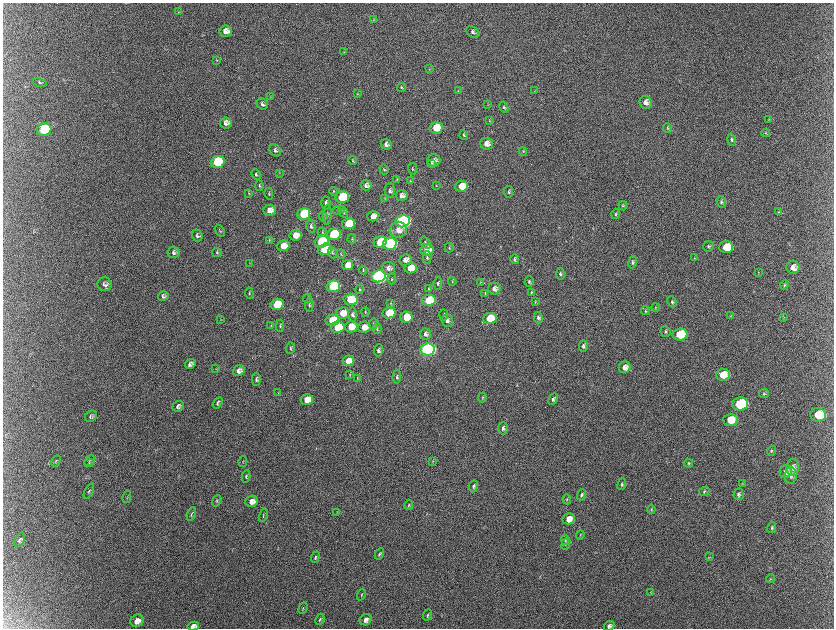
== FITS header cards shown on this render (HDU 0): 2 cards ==
NAXIS1  =                 1663 / length of data axis 1
NAXIS2  =                 1252 / length of data axis 2

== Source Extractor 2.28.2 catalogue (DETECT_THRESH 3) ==
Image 1663 x 1252 px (HDU 0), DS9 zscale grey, zoomed out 1/2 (1 PNG px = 2 x 2 image px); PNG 836 x 630 px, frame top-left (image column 1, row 1251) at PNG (3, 3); each listed source drawn as its Kron ellipse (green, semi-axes under 4 px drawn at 4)
Background 2220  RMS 34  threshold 103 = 3 sigma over >= 5 px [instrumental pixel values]
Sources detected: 234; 10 cannot appear on this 1/2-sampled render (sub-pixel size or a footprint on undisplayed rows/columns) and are neither listed nor drawn; the other 224 listed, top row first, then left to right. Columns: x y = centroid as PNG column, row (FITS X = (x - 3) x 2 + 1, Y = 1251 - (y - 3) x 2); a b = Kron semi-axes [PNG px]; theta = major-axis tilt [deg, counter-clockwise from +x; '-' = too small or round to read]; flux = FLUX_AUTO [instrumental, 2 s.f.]
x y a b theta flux
179 12 3 2 - 2.9e+03
374 20 3 2 - 3.0e+03
226 31 6 5 - 5.3e+04
473 32 7 5 -36 2.3e+04
344 52 4 2 - 4.3e+03
217 60 4 3 - 4.9e+03
430 69 3 2 - 2.8e+03
40 82 7 3 -14 9.4e+03
402 87 4 3 - 7.0e+03
459 91 3 2 - 4.0e+03
535 91 3 2 - 3.0e+03
358 94 3 3 - 4.7e+03
271 96 3 2 - 3.5e+03
646 102 7 6 - 4.1e+04
263 104 6 5 - 1.9e+04
488 105 3 2 - 2.3e+03
504 107 6 4 -63 1.2e+04
769 119 3 3 - 3.7e+03
490 121 4 3 - 5.5e+03
226 123 6 5 - 3.6e+04
437 128 7 5 12 1.7e+05
668 128 5 4 - 9.6e+03
45 130 7 6 - 4.8e+05
766 133 4 3 - 6.0e+03
464 135 5 3 - 1.2e+04
732 140 6 4 -75 1.5e+04
387 144 6 5 - 2.8e+04
487 144 6 6 - 5.5e+04
276 150 6 5 - 1.9e+04
523 151 4 3 - 6.5e+03
434 160 7 6 - 3.7e+04
353 161 4 2 - 6.7e+03
218 162 7 5 18 6.4e+05
432 163 3 2 - 5.4e+03
384 169 5 4 - 8.6e+03
413 169 6 3 -82 7.8e+03
280 173 3 2 - 3.3e+03
257 174 5 4 - 1.3e+04
397 179 4 3 - 4.7e+03
411 181 4 3 - 4.6e+03
366 185 5 5 - 2.9e+04
437 185 4 3 - 4.5e+03
260 186 5 3 - 7.9e+03
462 186 6 5 - 1.3e+05
334 191 4 3 - 6.0e+03
390 191 7 5 -89 2.2e+04
509 192 6 3 -84 1.0e+04
249 193 4 3 - 5.0e+03
269 194 6 2 -77 5.9e+03
402 195 6 5 - 3.7e+04
343 197 7 5 15 4.8e+05
385 198 3 3 - 4.4e+03
722 202 6 4 -71 1.5e+04
326 203 7 4 -87 1.8e+04
623 206 4 3 - 7.9e+03
270 210 6 5 - 5.2e+04
338 210 4 3 - 6.6e+03
342 210 3 2 - 3.6e+03
779 212 3 3 - 4.1e+03
344 213 4 3 - 6.9e+03
304 214 6 5 - 3.4e+05
616 214 5 4 - 9.4e+03
328 215 10 4 86 1.5e+04
324 216 5 3 - 6.0e+03
373 216 5 5 - 6.2e+04
403 221 7 6 - 1.9e+06
349 224 6 5 - 2.6e+05
311 226 7 4 -77 1.6e+04
399 230 8 7 - 6.2e+04
220 231 6 4 -54 9.9e+03
323 232 4 3 - 7.9e+03
334 234 7 5 14 7.3e+05
198 235 6 5 - 1.6e+04
296 235 6 5 - 6.9e+04
352 239 5 3 - 6.3e+03
270 240 4 2 - 4.2e+03
322 242 7 6 - 6.9e+05
381 242 6 5 - 2.6e+05
426 243 6 4 -53 1.5e+04
390 244 7 6 - 1.2e+06
284 246 6 5 - 9.8e+04
709 246 5 5 - 1.5e+04
727 247 7 6 - 1.6e+05
450 248 5 3 - 7.9e+03
325 249 7 5 15 4.6e+05
427 250 7 6 - 1.0e+05
174 252 6 5 - 2.1e+04
217 253 5 3 - 7.6e+03
333 253 6 3 -68 9.3e+03
341 254 4 3 - 6.1e+03
428 257 6 3 -90 1.4e+04
695 258 4 3 - 5.0e+03
515 259 5 3 - 1.2e+04
406 260 6 5 - 4.2e+04
633 262 6 4 78 1.4e+04
250 263 3 2 - 3.3e+03
348 265 5 5 - 6.8e+04
793 267 7 6 - 6.1e+04
389 268 6 6 - 3.4e+04
411 268 6 5 - 1.5e+05
364 270 4 3 - 6.3e+03
759 272 3 2 - 3.6e+03
561 274 6 4 -79 1.5e+04
379 276 7 6 - 3.1e+06
392 279 5 3 - 9.4e+03
453 281 4 2 - 5.1e+03
530 282 5 4 - 1.3e+04
438 283 6 4 85 1.4e+04
481 283 4 2 - 3.7e+03
105 284 7 6 - 2.6e+04
785 285 5 4 - 1.1e+04
334 286 7 5 13 7.9e+05
360 289 5 3 - 6.7e+03
429 289 4 3 - 5.8e+03
495 289 6 6 - 3.6e+04
532 292 4 3 - 7.2e+03
250 293 6 3 -84 8.6e+03
485 293 4 2 - 5.3e+03
164 296 5 5 - 1.9e+04
308 298 4 3 - 5.3e+03
351 299 7 5 3 3.0e+05
429 300 7 5 11 4.1e+05
536 302 4 3 - 6.5e+03
673 302 5 4 - 1.2e+04
391 303 4 3 - 4.8e+03
277 304 6 5 - 3.1e+05
310 305 7 4 87 1.2e+04
656 307 4 2 - 4.9e+03
646 311 4 3 - 7.6e+03
366 312 5 3 - 6.3e+03
343 313 6 5 - 1.0e+05
389 313 6 5 - 2.5e+05
353 314 7 4 -86 1.9e+04
444 315 5 3 - 7.0e+03
731 316 3 2 - 3.2e+03
407 317 6 5 - 1.3e+05
784 317 4 2 - 3.8e+03
490 318 7 5 7 2.0e+05
539 318 5 4 - 1.7e+04
221 319 3 2 - 3.1e+03
333 320 7 5 11 3.0e+05
448 321 6 5 - 2.4e+04
374 324 5 3 - 8.5e+03
271 325 4 2 - 3.7e+03
280 326 6 2 86 7.5e+03
338 327 6 5 - 2.5e+05
351 327 6 5 - 1.3e+05
365 327 6 5 - 7.9e+04
378 329 5 3 - 7.2e+03
666 332 5 5 - 1.3e+04
426 334 6 5 - 2.6e+04
680 334 7 6 - 2.9e+05
584 346 6 4 88 2.1e+04
291 348 6 3 87 9.8e+03
428 349 7 6 - 2.6e+06
379 350 6 4 88 2.1e+04
349 361 6 5 - 1.1e+05
191 364 5 5 - 2.3e+04
625 367 6 5 - 4.8e+04
216 369 3 2 - 4.0e+03
239 371 6 5 - 3.2e+04
350 375 4 2 - 5.1e+03
723 375 7 6 - 1.3e+05
397 377 6 4 88 1.4e+04
358 378 3 3 - 3.1e+03
257 379 6 4 90 1.7e+04
278 393 4 3 - 4.4e+03
764 394 5 4 - 1.1e+04
483 397 5 4 - 9.0e+03
307 399 6 5 - 1.3e+05
553 399 6 4 63 1.7e+04
218 403 6 4 58 1.6e+04
741 404 8 6 3 7.0e+05
179 406 6 5 - 2.2e+04
819 415 8 6 -3 1.7e+05
91 416 6 5 - 1.6e+04
731 420 7 6 - 1.6e+05
503 428 6 4 88 2.3e+04
772 451 5 4 - 1.0e+04
90 460 6 2 45 5.6e+03
56 461 6 2 57 5.7e+03
243 461 5 2 - 4.3e+03
433 461 3 2 - 4.2e+03
89 463 4 4 - 6.8e+03
689 463 4 3 - 6.5e+03
793 467 8 6 87 3.9e+04
786 472 6 6 - 3.8e+04
247 476 6 3 79 1.1e+04
791 476 8 6 84 3.1e+04
622 484 6 4 70 1.3e+04
743 484 4 3 - 4.4e+03
474 486 6 4 81 1.6e+04
89 491 8 3 65 9.9e+03
705 491 5 4 - 1.3e+04
739 494 5 5 - 1.8e+04
582 495 5 4 - 1.7e+04
127 497 6 2 77 5.8e+03
567 499 5 3 - 7.9e+03
217 501 6 3 69 6.8e+03
252 501 6 5 - 5.2e+04
409 505 5 3 - 7.5e+03
652 509 4 3 - 5.7e+03
337 513 3 2 - 3.9e+03
192 514 7 3 69 8.8e+03
264 515 7 3 73 7.9e+03
569 519 6 5 - 7.0e+04
772 528 5 3 - 1.0e+04
581 535 5 2 - 5.8e+03
20 540 7 4 58 1.7e+04
566 540 5 4 - 9.0e+03
566 544 6 3 68 8.8e+03
380 554 6 4 61 1.1e+04
316 557 6 3 69 1.1e+04
710 557 4 2 - 4.0e+03
771 579 4 2 - 4.6e+03
651 592 4 2 - 3.4e+03
362 595 6 3 67 8.2e+03
303 608 6 2 69 5.8e+03
428 615 6 3 67 1.0e+04
320 619 6 3 65 9.4e+03
366 620 6 5 - 3.5e+04
137 621 7 6 - 5.6e+04
194 626 6 4 13 4.1e+04
610 626 6 4 37 2.5e+04
At the frame edge (FLAGS 8, measured only in part): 2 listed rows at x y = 194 626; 610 626
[10 sub-pixel or undisplayed-footprint detections neither listed nor drawn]